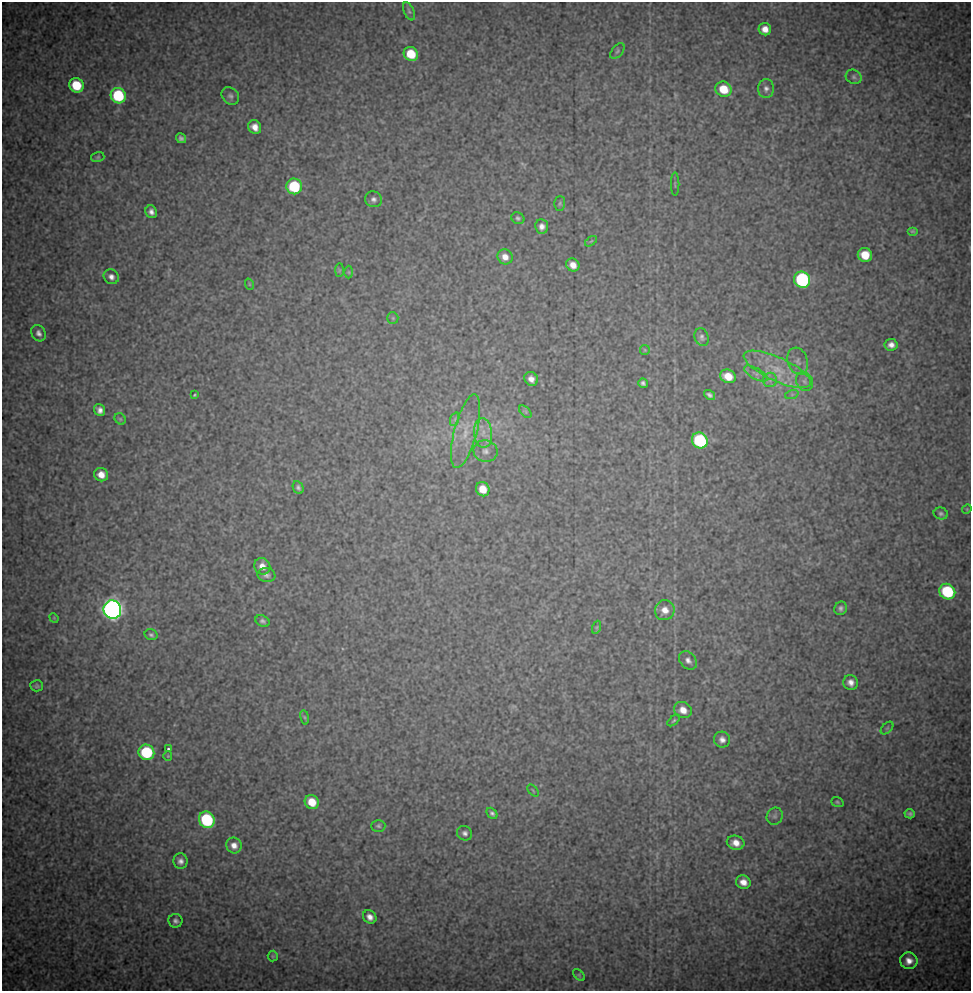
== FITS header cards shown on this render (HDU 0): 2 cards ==
NAXIS1  =                  969 / Axis length
NAXIS2  =                  989 / Axis length

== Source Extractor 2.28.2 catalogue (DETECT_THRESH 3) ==
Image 969 x 989 px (HDU 0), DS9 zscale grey, 1 PNG px = 1 image px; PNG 973 x 993 px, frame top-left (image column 1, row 989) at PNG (2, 2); each listed source drawn as its Kron ellipse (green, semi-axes under 4 px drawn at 4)
Background 22.4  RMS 1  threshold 3.06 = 3 sigma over >= 5 px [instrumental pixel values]
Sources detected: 98; all 98 listed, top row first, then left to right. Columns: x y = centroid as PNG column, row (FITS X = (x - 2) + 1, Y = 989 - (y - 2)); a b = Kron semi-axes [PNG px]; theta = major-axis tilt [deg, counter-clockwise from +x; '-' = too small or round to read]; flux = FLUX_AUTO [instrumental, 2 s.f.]
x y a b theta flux
409 11 9 5 -65 160
765 29 6 6 - 550
617 51 9 5 48 130
411 54 7 6 - 2000
854 77 8 7 - 180
76 85 7 7 - 2500
724 89 8 7 - 1700
766 89 9 8 - 310
118 96 8 7 - 4900
230 96 10 7 -44 240
255 127 7 6 - 560
181 138 5 4 - 200
98 157 6 5 - 110
675 184 11 2 90 98
294 186 8 7 - 4200
373 199 8 7 - 280
560 203 7 5 88 120
151 212 6 5 - 310
518 218 7 5 -31 150
542 226 7 6 - 370
912 231 5 4 - 110
591 241 7 3 36 81
865 255 7 6 - 1600
505 257 8 7 - 560
573 265 7 6 - 540
339 270 7 4 90 100
349 272 6 4 -89 94
111 277 8 7 - 330
802 280 8 8 - 9600
249 284 6 3 -71 59
393 318 6 5 - 110
39 333 9 6 -61 290
702 337 9 7 -72 220
891 345 6 6 - 390
645 350 5 5 - 83
798 361 14 10 -72 490
777 369 36 12 -25 2300
756 374 13 5 -29 310
728 376 8 6 -23 1100
531 379 7 6 - 440
770 380 7 7 - 250
804 381 10 8 -64 330
643 383 5 4 - 170
792 394 7 4 19 150
194 395 3 3 - 67
709 395 6 4 -36 200
100 410 6 5 - 330
525 412 7 4 -45 140
120 419 6 5 - 94
455 419 7 4 72 160
466 431 38 11 75 1900
483 433 15 9 -85 850
700 440 8 7 - 6900
485 451 12 11 - 540
101 475 7 6 - 660
298 487 7 5 -64 170
483 489 7 6 - 1100
967 509 5 4 - 63
941 514 7 6 - 160
262 566 8 7 - 550
266 575 9 7 -11 230
947 592 8 7 - 4800
841 608 7 6 - 210
112 610 9 9 - 47000
665 610 10 9 - 660
54 618 5 4 - 63
262 621 7 5 -27 180
597 627 7 4 71 95
151 635 6 5 - 160
688 660 10 7 -48 340
851 682 7 7 - 420
37 686 6 5 - 140
683 710 9 8 - 660
305 717 7 4 -81 92
674 721 7 4 41 100
887 728 7 4 45 130
722 740 8 8 - 360
168 749 3 3 - 110
146 752 8 7 - 4600
168 756 4 4 - 71
533 790 7 2 -50 57
312 802 7 6 - 1200
837 802 6 4 -18 110
492 813 6 4 -48 180
910 814 5 4 - 180
775 816 9 8 - 220
207 820 8 7 - 6400
378 826 7 6 - 150
465 833 8 7 - 260
736 843 9 7 -15 650
234 845 8 7 - 480
180 861 8 7 - 330
743 882 7 6 - 560
370 917 7 6 - 410
175 921 7 7 - 220
273 956 5 5 - 89
909 961 8 8 - 570
579 975 7 4 -46 95